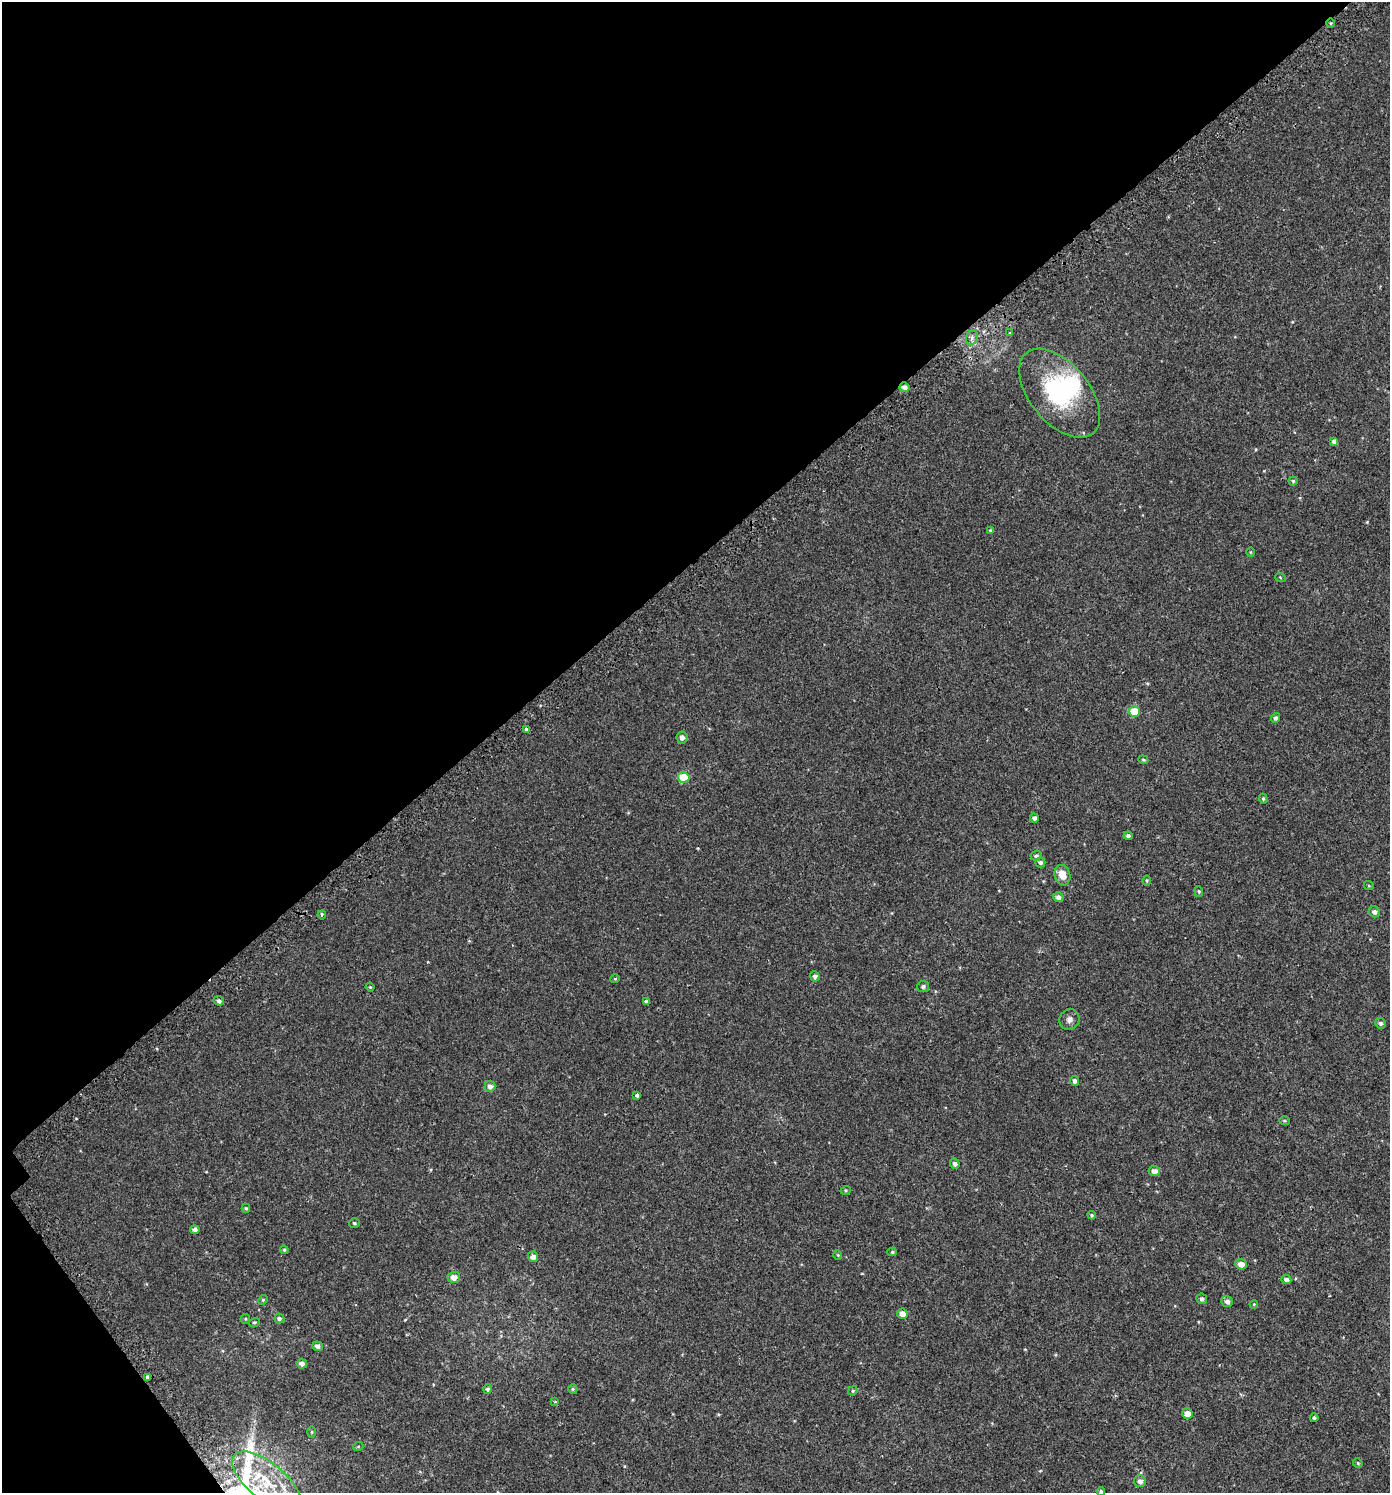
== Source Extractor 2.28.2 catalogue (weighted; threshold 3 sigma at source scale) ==
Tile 5 of 4 x 4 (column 1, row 2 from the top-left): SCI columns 262-1649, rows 3042-4532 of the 6014 x 6073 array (HDU 1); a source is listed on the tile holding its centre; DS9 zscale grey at full resolution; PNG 1392 x 1495 px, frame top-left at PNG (2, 2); each listed source drawn as its Kron ellipse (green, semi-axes under 4 px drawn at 4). Shown black and unused: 39% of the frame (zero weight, under 2 of 3 exposures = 3% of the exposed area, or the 3 px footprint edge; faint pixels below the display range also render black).
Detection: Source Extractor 2.28.2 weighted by HDU 2 'WHT'; one run over the whole footprint, this tile lists its part. Background 0.00247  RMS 0.0043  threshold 0.0193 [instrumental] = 3 sigma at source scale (4.5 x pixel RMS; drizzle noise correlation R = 1.50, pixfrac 1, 0.0396/0.0396 arcsec/px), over >= 5 px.
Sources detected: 79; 1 inside a brighter object's white glare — neither listed nor drawn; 1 inside a brighter listed object's ellipse — not listed separately; the other 77 listed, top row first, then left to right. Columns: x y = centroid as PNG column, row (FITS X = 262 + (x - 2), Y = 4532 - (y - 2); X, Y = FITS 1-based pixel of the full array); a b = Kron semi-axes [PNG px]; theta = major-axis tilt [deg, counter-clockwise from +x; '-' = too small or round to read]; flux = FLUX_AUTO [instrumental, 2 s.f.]
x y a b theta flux
1330 23 4 3 - 0.39
1010 333 4 3 - 0.37
972 338 7 5 72 1.2
904 387 5 4 - 1.6
1060 393 52 29 -50 39
1334 441 4 4 - 1.2
1293 481 4 4 - 0.52
990 530 4 3 - 0.37
1250 552 5 3 - 0.36
1280 577 5 3 - 0.34
1134 711 5 5 - 8.7
1276 718 5 4 - 0.96
526 729 3 3 - 1.3
682 737 6 5 - 1.4
1143 760 5 4 - 0.5
684 777 6 5 - 12
1263 799 5 4 - 0.57
1034 818 4 4 - 1.3
1128 836 4 4 - 0.94
1036 856 6 5 - 0.82
1040 862 5 5 - 0.82
1062 875 10 7 -73 4.3
1147 880 5 4 - 0.43
1369 886 5 3 - 0.37
1199 891 5 4 - 0.56
1058 897 5 5 - 1.4
1374 912 6 5 - 1.3
322 915 4 3 - 0.72
815 976 5 4 - 1.1
615 979 4 4 - 0.41
370 987 4 3 - 0.35
923 987 6 5 - 0.94
219 1001 5 4 - 1
646 1002 4 3 - 2.8
1069 1019 10 10 - 1.9
1381 1023 5 5 - 0.97
1075 1081 5 4 - 1.3
490 1086 5 5 - 1.5
637 1095 4 3 - 2
1284 1121 5 4 - 0.5
955 1164 5 4 - 1.1
1154 1171 5 5 - 2.4
846 1190 5 3 - 0.38
246 1208 4 4 - 0.6
1092 1215 4 4 - 0.58
354 1223 5 4 - 0.59
195 1230 4 4 - 1.4
284 1250 4 4 - 0.46
892 1252 5 4 - 0.61
838 1255 5 3 - 0.35
533 1257 5 5 - 2
1241 1264 6 5 - 2.8
454 1277 6 5 - 2.7
1286 1280 5 4 - 1.4
1202 1299 5 5 - 0.93
263 1300 5 4 - 0.5
1227 1301 6 5 - 1.3
1254 1304 4 3 - 0.33
902 1314 5 5 - 3
245 1319 5 4 - 0.47
279 1319 5 5 - 0.81
254 1322 5 4 - 0.5
318 1346 5 4 - 1.3
302 1364 5 4 - 1.6
147 1377 3 3 - 11
488 1389 5 4 - 0.85
573 1389 5 4 - 0.51
853 1391 5 4 - 0.5
555 1402 4 3 - 0.48
1187 1414 5 5 - 3.2
1314 1418 4 4 - 0.77
312 1432 6 4 -89 0.52
358 1447 5 3 - 0.38
1358 1463 5 4 - 0.46
1140 1481 6 6 - 1.7
267 1482 42 18 -39 22
1101 1491 4 4 - 0.73
Overlapping masked pixels (flux is a lower limit): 2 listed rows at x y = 1330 23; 904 387
Isophote crosses this tile's border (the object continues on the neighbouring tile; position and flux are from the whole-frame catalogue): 1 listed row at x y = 1101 1491